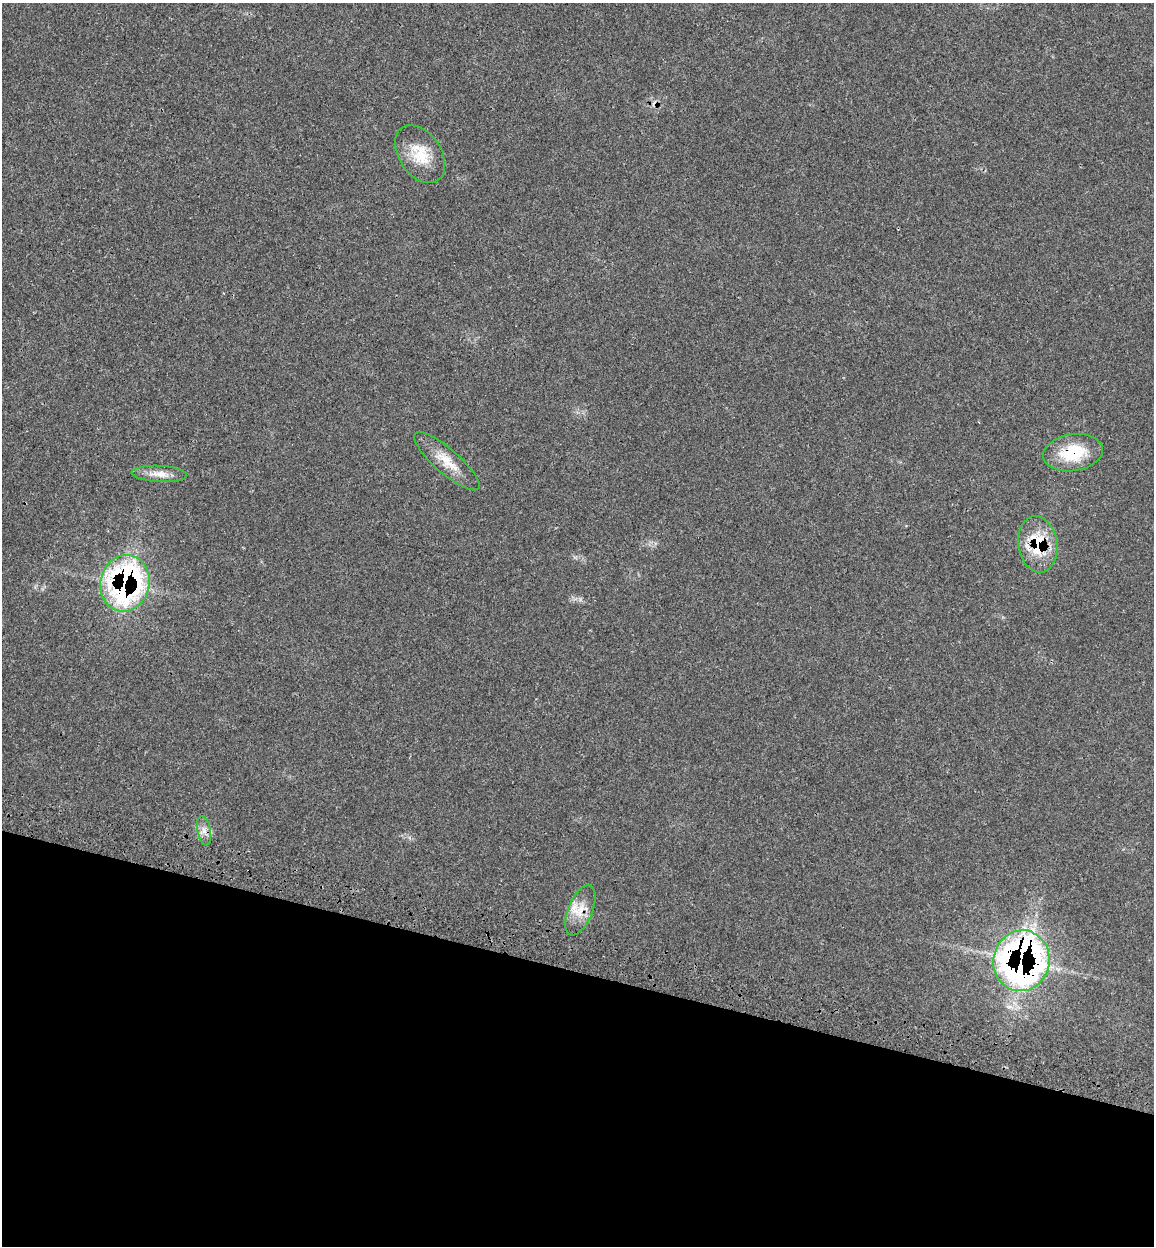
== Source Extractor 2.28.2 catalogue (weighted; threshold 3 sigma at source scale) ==
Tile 15 of 4 x 4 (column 3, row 4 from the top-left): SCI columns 2505-3656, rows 92-1335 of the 5140 x 5154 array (HDU 1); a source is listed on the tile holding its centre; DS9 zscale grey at full resolution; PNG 1156 x 1248 px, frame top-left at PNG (2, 3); each listed source drawn as its Kron ellipse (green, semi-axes under 4 px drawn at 4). Shown black and unused: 22% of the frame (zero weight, under 3 of 4 exposures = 8% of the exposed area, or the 3 px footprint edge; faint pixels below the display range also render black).
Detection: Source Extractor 2.28.2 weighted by HDU 2 'WHT'; one run over the whole footprint, this tile lists its part. Background 0.0232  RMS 0.0034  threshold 0.0153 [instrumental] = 3 sigma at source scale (4.5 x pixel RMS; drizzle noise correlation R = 1.50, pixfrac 1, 0.05/0.05 arcsec/px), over >= 5 px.
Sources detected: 11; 1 cosmic-ray / hot-pixel residue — neither listed nor drawn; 1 inside a brighter listed object's ellipse — not listed separately; the other 9 listed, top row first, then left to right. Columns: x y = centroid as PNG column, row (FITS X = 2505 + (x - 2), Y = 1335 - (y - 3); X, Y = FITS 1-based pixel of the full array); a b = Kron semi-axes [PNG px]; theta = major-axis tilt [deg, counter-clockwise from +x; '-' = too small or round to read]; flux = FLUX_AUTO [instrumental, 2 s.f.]
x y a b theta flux
420 154 32 21 -56 10
1073 453 30 18 9 15
447 461 42 12 -41 7.3
159 474 27 8 -3 3.9
1038 544 28 19 -81 16
125 583 28 24 77 89
204 831 15 6 -78 2.3
580 910 26 12 68 6
1021 961 30 28 77 170
Overlapping masked pixels (flux is a lower limit): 5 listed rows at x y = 1073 453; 1038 544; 125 583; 580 910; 1021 961